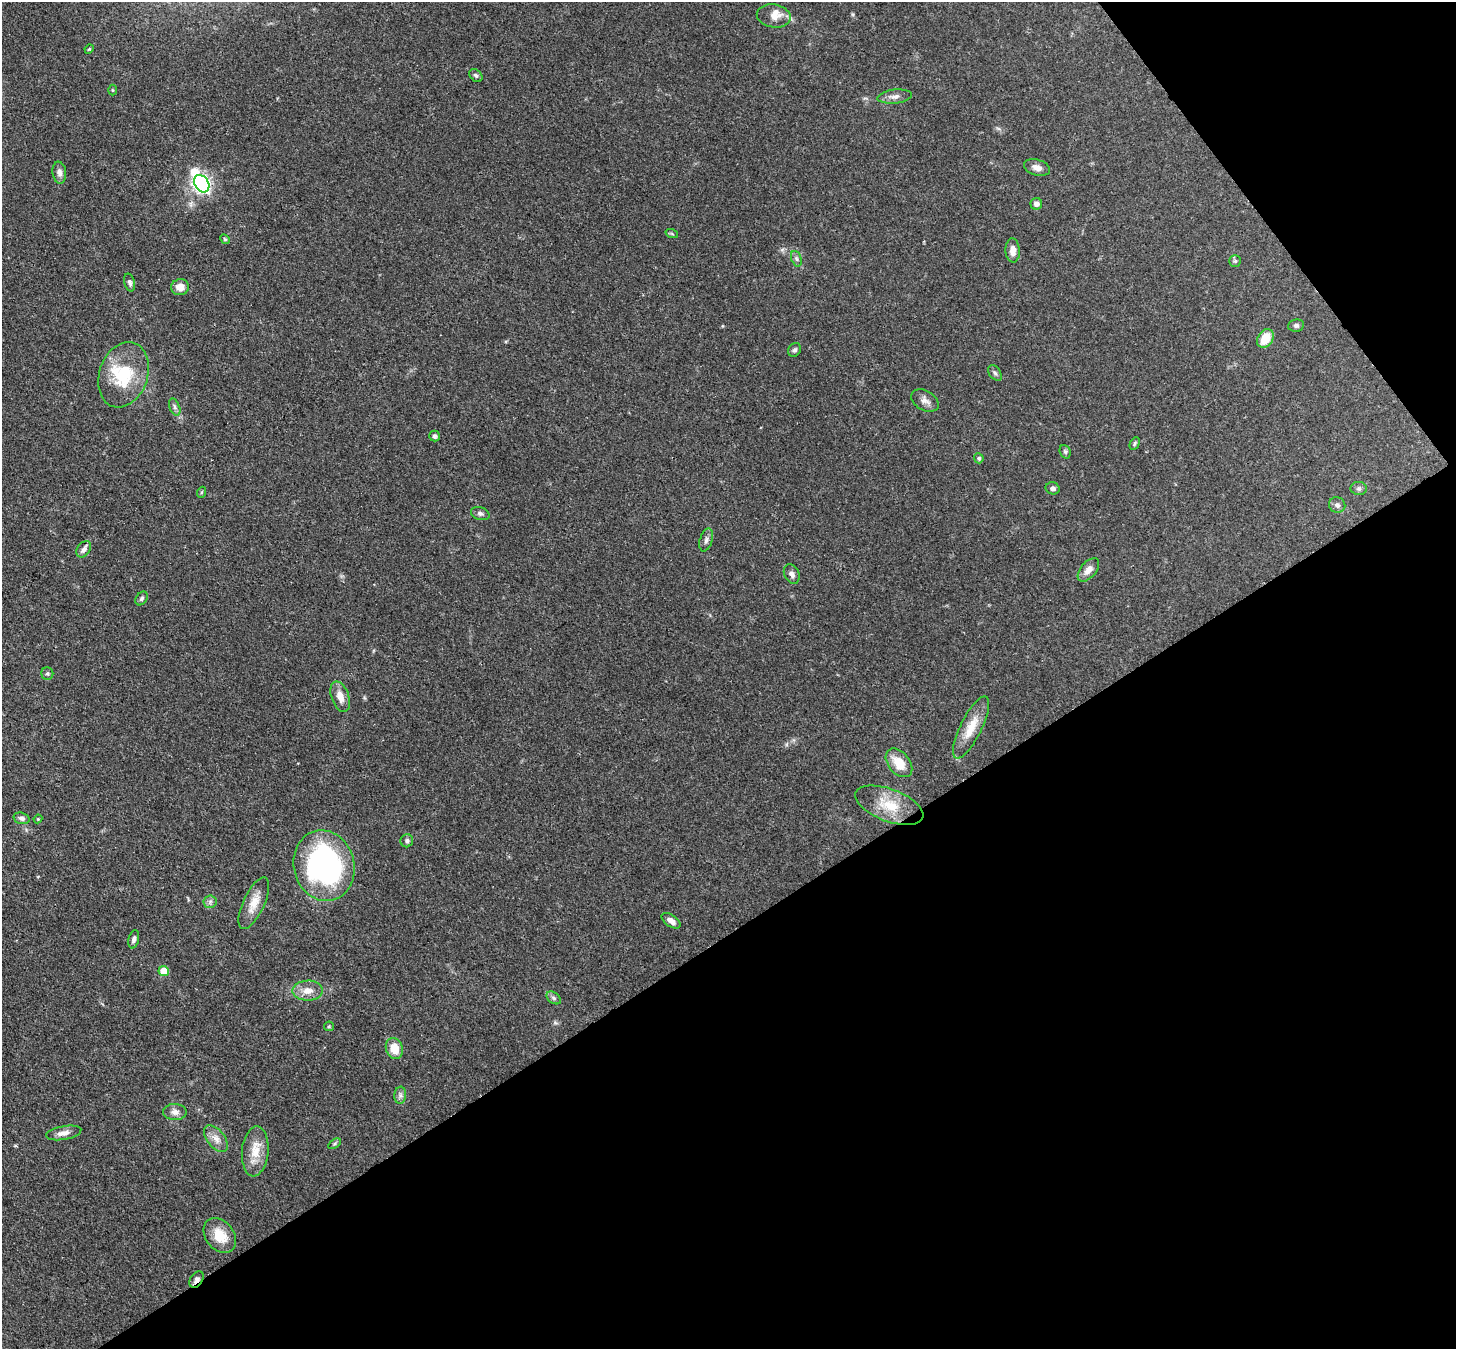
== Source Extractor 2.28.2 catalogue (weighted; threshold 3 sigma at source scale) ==
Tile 12 of 4 x 4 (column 4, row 3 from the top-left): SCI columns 4444-5897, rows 1556-2902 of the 5979 x 5952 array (HDU 1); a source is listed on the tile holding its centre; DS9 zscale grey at full resolution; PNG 1458 x 1351 px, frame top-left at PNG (2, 2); each listed source drawn as its Kron ellipse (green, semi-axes under 4 px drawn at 4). Shown black and unused: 35% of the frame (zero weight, under 3 of 4 exposures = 7% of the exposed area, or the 3 px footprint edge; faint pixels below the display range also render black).
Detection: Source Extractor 2.28.2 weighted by HDU 2 'WHT'; one run over the whole footprint, this tile lists its part. Background 0.101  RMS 0.004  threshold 0.018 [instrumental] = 3 sigma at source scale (4.5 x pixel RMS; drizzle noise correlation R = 1.50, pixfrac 1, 0.05/0.05 arcsec/px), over >= 5 px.
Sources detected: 65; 2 inside a brighter listed object's ellipse — not listed separately; the other 63 listed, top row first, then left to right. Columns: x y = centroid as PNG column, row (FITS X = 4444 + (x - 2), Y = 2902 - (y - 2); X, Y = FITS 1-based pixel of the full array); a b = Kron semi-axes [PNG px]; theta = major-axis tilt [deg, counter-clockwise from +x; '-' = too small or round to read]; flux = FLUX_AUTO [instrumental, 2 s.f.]
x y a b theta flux
774 16 17 11 -10 3.9
89 49 5 4 - 0.43
476 75 7 5 -46 0.82
112 90 5 3 - 0.37
895 96 17 7 6 2.3
1037 168 13 8 -17 2.5
59 173 11 6 -82 1.8
202 184 9 7 -57 150
1036 204 6 6 - 1.7
672 234 6 4 -20 0.55
225 239 5 4 - 0.49
1013 250 12 7 -87 3.2
796 259 8 5 -70 0.96
1235 261 6 6 - 0.72
130 282 9 5 -75 1.2
180 287 9 8 - 3.5
1296 325 8 6 9 0.93
1265 338 10 7 58 7
795 350 7 6 - 1
995 373 9 5 -52 0.97
124 375 33 24 70 20
925 401 15 9 -31 2.3
175 407 9 5 -68 1.1
434 436 5 5 - 1.2
1135 443 7 4 62 0.65
1065 452 7 5 -69 0.79
979 458 5 4 - 0.82
1053 488 7 6 - 1.3
1359 489 8 6 1 1
202 492 5 3 - 0.44
1337 505 8 7 - 1.4
480 513 9 6 -18 1.2
706 540 12 6 72 1.5
84 549 9 6 53 1.5
1088 570 14 8 49 3.3
792 574 10 7 -64 1.6
142 598 7 5 56 0.9
47 674 6 6 - 0.75
340 697 16 9 -71 4.1
971 728 34 10 63 8.4
899 763 16 10 -51 7.7
889 805 36 16 -21 12
22 818 8 5 -16 1.3
38 819 4 4 - 0.43
407 841 6 6 - 1.1
324 866 36 30 -75 86
210 902 6 6 - 1.1
254 903 28 10 65 5.9
671 921 11 6 -34 2.4
134 939 9 5 76 1.2
164 971 5 5 - 7.5
308 991 15 10 1 4.2
554 998 8 5 -36 1
329 1026 5 4 - 0.5
394 1048 10 8 -69 6.6
400 1095 8 6 84 1.3
175 1112 12 8 -1 2.3
64 1133 18 6 10 2.8
216 1139 16 9 -52 3.4
334 1144 7 4 31 0.66
255 1151 25 13 85 7.2
220 1236 19 14 -51 8.2
196 1280 9 6 56 1.6
Overlapping masked pixels (flux is a lower limit): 2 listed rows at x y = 971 728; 196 1280